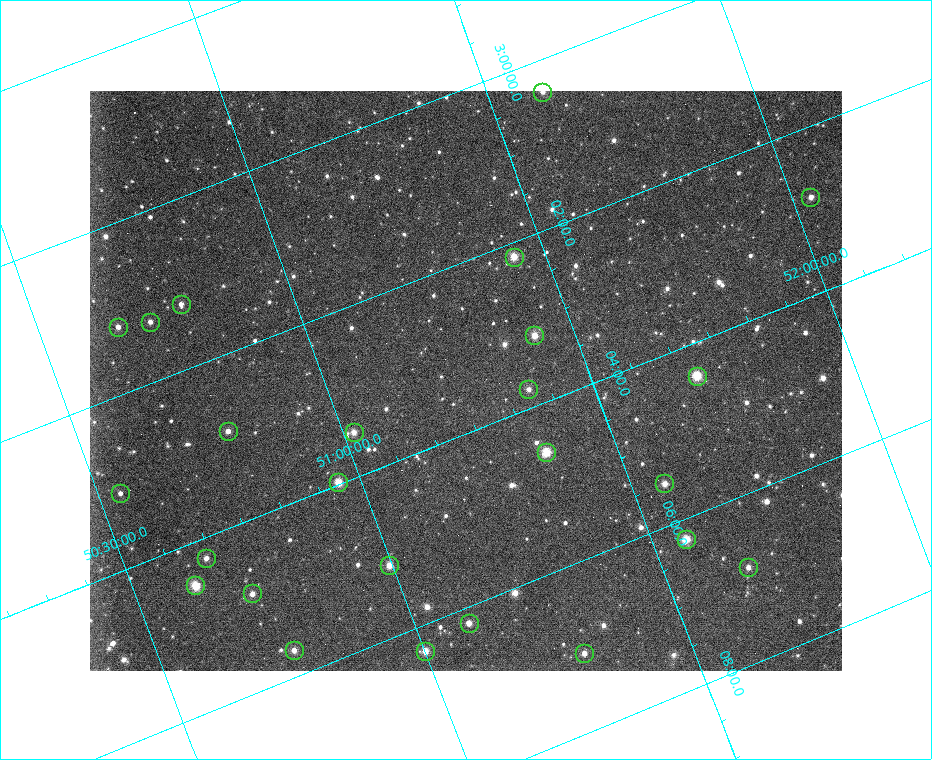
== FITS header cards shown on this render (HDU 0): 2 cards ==
NAXIS1  =                  752 / length of data axis 1
NAXIS2  =                  580 / length of data axis 2

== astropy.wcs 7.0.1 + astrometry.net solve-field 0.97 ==
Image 752 x 580 px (HDU 0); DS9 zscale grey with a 90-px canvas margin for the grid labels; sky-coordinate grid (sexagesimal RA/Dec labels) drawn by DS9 from the SOLVED WCS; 25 Tycho-2 reference stars matched to detected sources circled (green)
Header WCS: RA---TAN/DEC--TAN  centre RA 03:03:13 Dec +51:19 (45.80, +51.31 deg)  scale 7.39 x 7.13 arcsec/px (non-square pixels)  FOV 92.6' x 69.0'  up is -69 deg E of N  parity flipped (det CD > 0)
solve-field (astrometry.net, Tycho-2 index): SOLVED blind (the header's WCS was not the basis of the solution)
Solved WCS: RA---TAN-SIP/DEC--TAN-SIP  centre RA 03:03:23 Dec +51:16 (45.85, +51.26 deg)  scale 7.2 x 6.95 arcsec/px (non-square pixels)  FOV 90.2' x 67.2'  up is -69 deg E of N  parity flipped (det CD > 0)
** header WCS and blind solve DISAGREE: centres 3.26' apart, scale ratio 0.974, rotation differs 0 deg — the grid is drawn from the SOLVED WCS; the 'Header WCS' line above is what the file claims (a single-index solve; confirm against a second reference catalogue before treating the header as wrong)
Tycho-2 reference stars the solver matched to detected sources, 25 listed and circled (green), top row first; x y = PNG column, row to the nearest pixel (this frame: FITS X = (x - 90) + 1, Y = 580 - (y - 91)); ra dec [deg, ICRS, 3 dp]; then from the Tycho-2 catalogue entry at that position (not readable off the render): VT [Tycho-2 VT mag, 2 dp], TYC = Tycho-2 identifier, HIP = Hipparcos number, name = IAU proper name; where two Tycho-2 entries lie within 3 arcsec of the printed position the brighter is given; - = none
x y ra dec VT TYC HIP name
542 92 45.097 +51.605 10.04 3322-360-1 - -
810 197 45.709 +52.035 10.12 3322-1363-1 - -
514 257 45.543 +51.440 9.07 3322-669-1 14125 -
181 304 45.307 +50.785 10.33 3322-355-1 - -
150 322 45.324 +50.716 10.85 3322-30-1 - -
118 327 45.302 +50.652 10.16 3322-389-1 - -
534 335 45.795 +51.425 9.32 3322-616-1 - -
697 376 46.099 +51.700 9.39 3322-446-1 - -
528 389 45.943 +51.376 10.18 3322-800-1 - -
228 431 45.722 +50.786 9.85 3322-107-1 - -
354 432 45.867 +51.020 9.84 3322-2-1 - -
546 452 46.146 +51.366 9.12 3322-652-1 14309 -
338 482 45.992 +50.958 8.91 3322-223-1 14268 -
664 483 46.373 +51.564 9.69 3322-292-1 - -
120 493 45.778 +50.543 10.91 3318-717-1 - -
686 539 46.559 +51.564 8.63 3322-475-1 14425 -
206 558 46.059 +50.658 10.46 3322-866-1 - -
389 565 46.289 +50.994 9.41 3322-338-1 - -
748 567 46.714 +51.660 10.27 3322-678-1 - -
195 585 46.125 +50.619 9.70 3318-531-1 - -
252 593 46.212 +50.719 10.04 3322-915-1 - -
469 623 46.546 +51.102 9.84 3322-561-1 14420 -
294 650 46.421 +50.757 10.38 3322-385-1 - -
425 651 46.577 +51.001 10.34 3322-1411-1 - -
584 653 46.767 +51.295 10.10 3322-816-1 14490 -